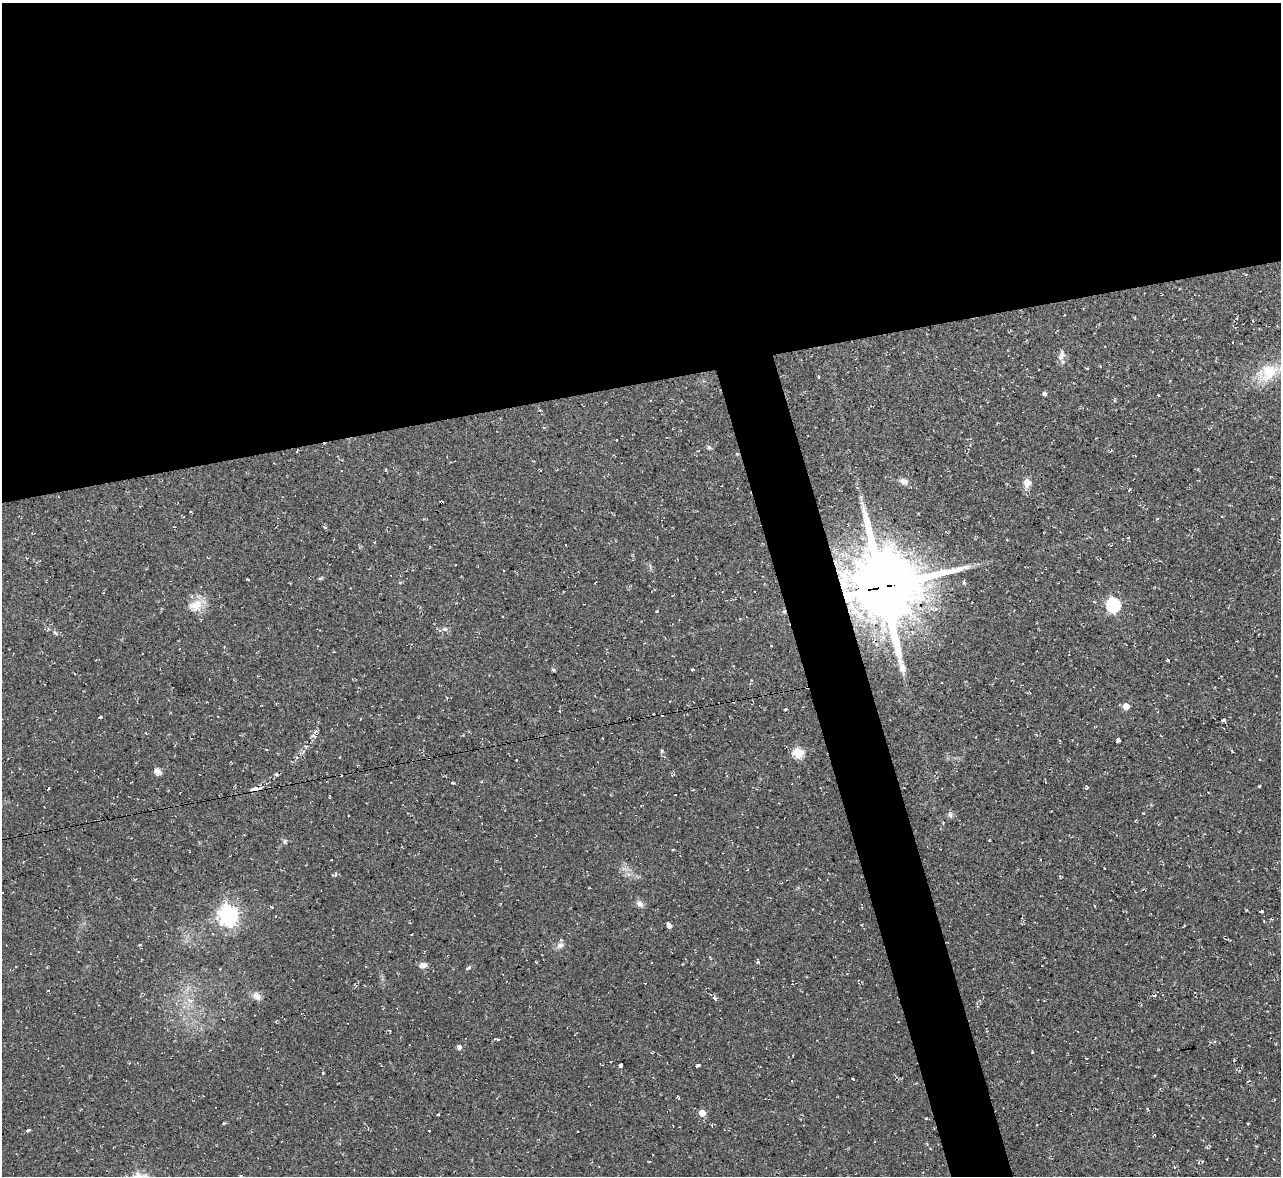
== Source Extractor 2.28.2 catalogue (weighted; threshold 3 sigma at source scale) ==
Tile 2 of 4 x 4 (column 2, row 1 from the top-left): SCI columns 1280-2558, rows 3665-4838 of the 5116 x 5098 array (HDU 1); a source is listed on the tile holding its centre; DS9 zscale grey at full resolution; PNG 1283 x 1178 px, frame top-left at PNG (2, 3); no overlay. Shown black and unused: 36% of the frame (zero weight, under 2 of 3 exposures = <1% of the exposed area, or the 3 px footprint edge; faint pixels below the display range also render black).
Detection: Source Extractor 2.28.2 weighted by HDU 2 'WHT'; one run over the whole footprint, this tile lists its part. Background 0.0913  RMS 0.01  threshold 0.0458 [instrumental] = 3 sigma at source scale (4.5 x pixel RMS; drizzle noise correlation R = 1.50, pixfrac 1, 0.05/0.05 arcsec/px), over >= 5 px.
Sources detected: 92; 9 cosmic-ray / hot-pixel residue — not listed; the other 83 listed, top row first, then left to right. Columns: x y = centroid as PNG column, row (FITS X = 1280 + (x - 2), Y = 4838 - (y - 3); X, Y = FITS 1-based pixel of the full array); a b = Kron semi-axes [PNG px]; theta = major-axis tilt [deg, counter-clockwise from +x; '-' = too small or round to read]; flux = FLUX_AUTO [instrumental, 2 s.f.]
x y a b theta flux
1233 342 3 2 - 0.73
1061 355 15 8 70 5.2
1087 369 4 2 - 0.87
1268 372 30 20 34 34
818 377 3 3 - 1.2
1044 394 5 4 - 2.4
1158 395 3 2 - 0.6
617 440 3 2 - 0.58
709 447 6 5 - 1.8
386 470 4 3 - 1
904 481 10 7 -23 5.9
1027 483 11 9 -86 7.7
1130 489 4 3 - 0.84
1157 518 5 3 - 0.86
320 578 6 4 18 1.4
964 582 5 4 - 1.4
883 587 23 21 -74 11000
196 605 20 15 23 16
1113 605 7 6 - 180
656 611 3 2 - 3.3
445 629 7 4 -44 1.9
55 633 7 4 -52 1.8
334 652 3 2 - 0.81
1168 660 4 3 - 0.89
692 669 3 3 - 8.5
553 670 4 3 - 1.8
1126 706 5 5 - 14
786 709 3 3 - 2.7
100 717 4 3 - 1.4
1224 720 4 3 - 14
313 736 8 3 -23 1.6
1118 740 4 3 - 7
266 749 3 2 - 0.8
798 753 5 5 - 64
516 760 2 2 - 0.65
157 771 9 7 -29 4.5
276 775 5 4 - 1.4
672 775 6 3 33 1.1
453 782 4 3 - 1.7
1259 786 3 2 - 1.4
1087 787 6 3 -82 1.3
48 788 4 2 - 1.2
255 789 11 5 12 5.9
693 790 3 2 - 1.1
950 815 9 6 -79 2.7
349 816 2 2 - 0.9
943 822 5 4 - 0.98
285 841 6 5 - 1.9
673 849 4 3 - 0.82
1061 877 4 3 - 0.86
640 904 10 7 -53 4.2
1261 911 4 3 - 6.7
228 915 7 7 - 550
669 925 5 4 - 4.6
560 945 10 8 13 4.1
78 951 3 2 - 0.68
758 962 5 3 - 3.2
423 965 9 7 10 5.5
468 968 7 4 44 1.6
220 969 3 2 - 0.61
1154 995 4 3 - 3.8
256 996 14 9 -47 5.6
715 998 4 3 - 34
190 1001 7 6 - 3.5
987 1031 4 3 - 1.2
497 1039 5 3 - 1.9
459 1047 5 4 - 4.4
1086 1058 3 2 - 1.5
620 1065 3 3 - 56
698 1065 4 3 - 14
323 1073 3 3 - 4.1
853 1079 3 2 - 0.73
678 1097 4 3 - 1.1
702 1113 5 5 - 11
438 1115 3 3 - 5.7
926 1118 3 3 - 1.1
223 1123 3 3 - 1.4
1248 1123 3 2 - 0.94
28 1130 4 3 - 8.2
429 1131 3 2 - 0.62
1227 1159 2 2 - 0.65
649 1161 4 3 - 0.74
240 1176 4 3 - 1.1
Overlapping masked pixels (flux is a lower limit): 2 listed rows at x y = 883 587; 255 789
Isophote crosses this tile's border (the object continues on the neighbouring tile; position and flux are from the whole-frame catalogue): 2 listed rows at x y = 1268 372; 240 1176
Unlisted compact peaks at least as high as the median listed source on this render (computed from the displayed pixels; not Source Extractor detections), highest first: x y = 662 751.